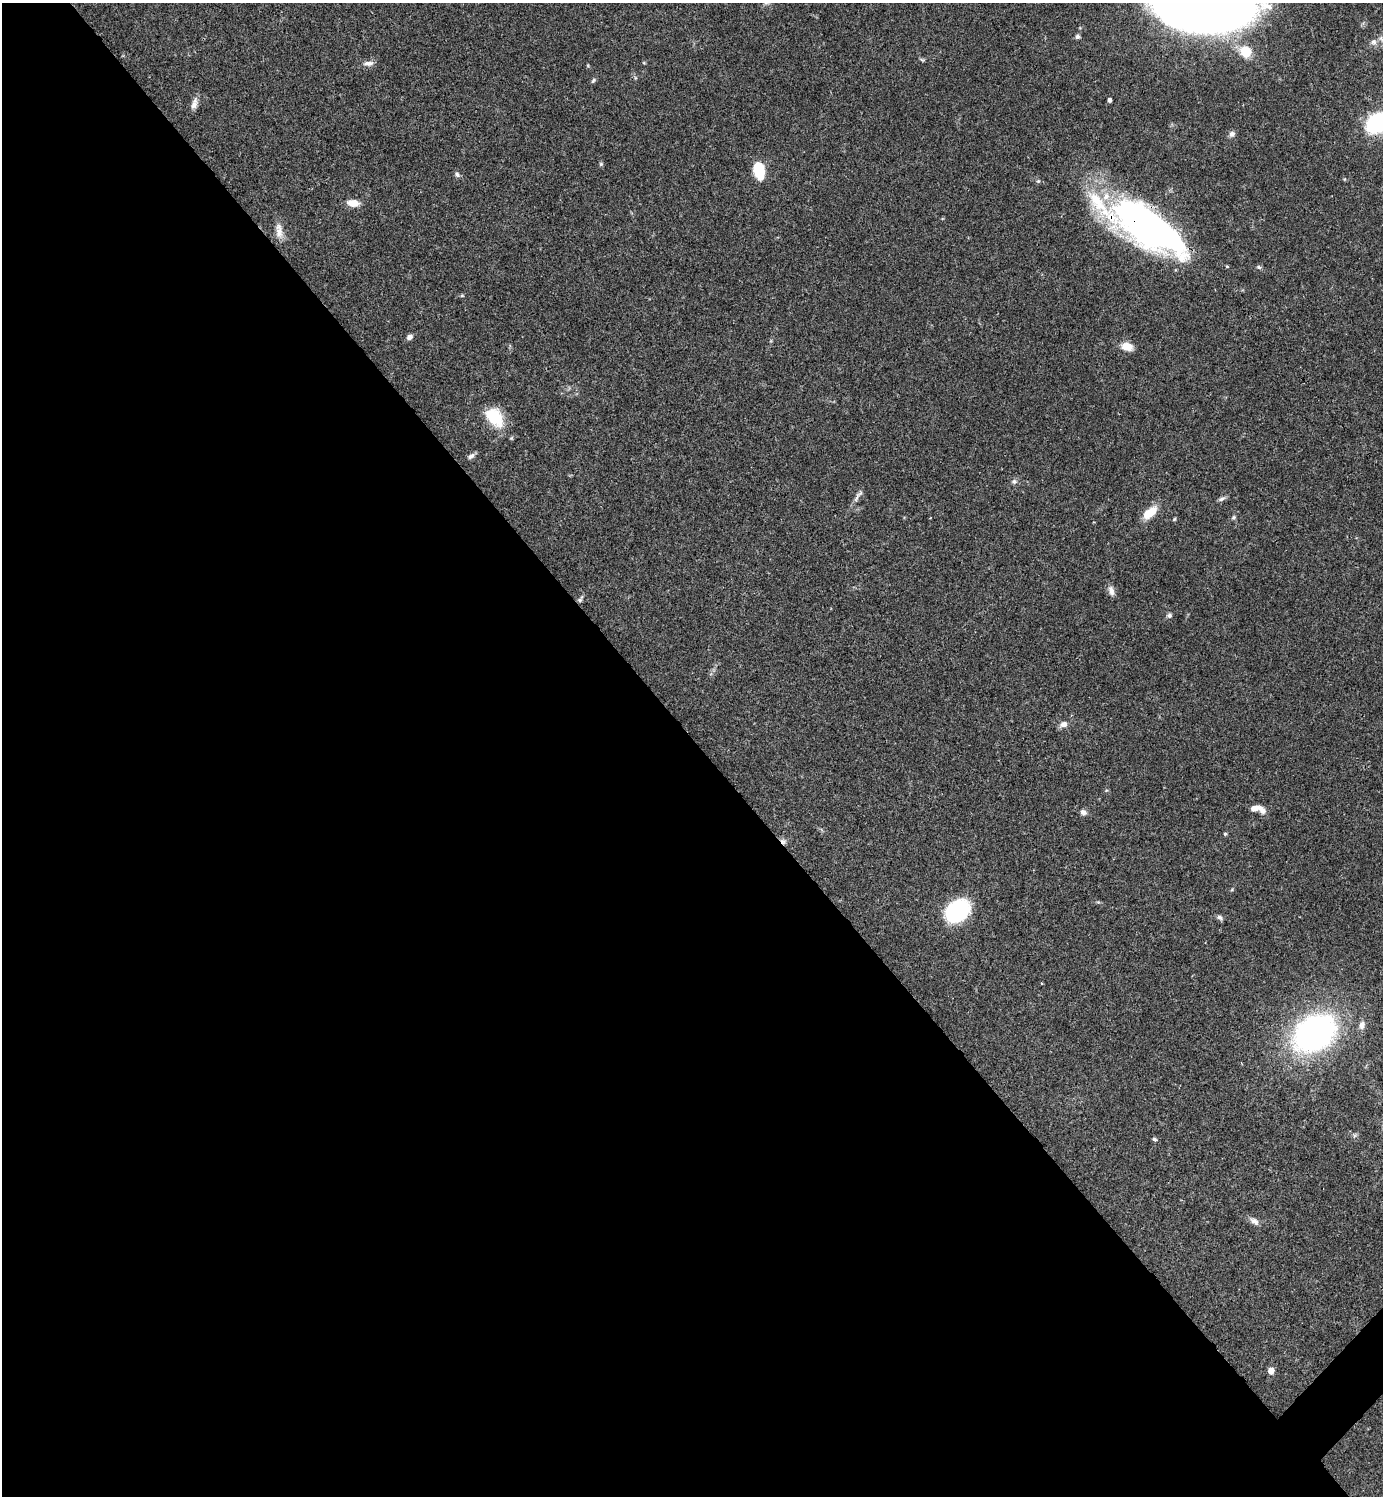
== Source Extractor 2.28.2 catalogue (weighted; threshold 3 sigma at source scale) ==
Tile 9 of 4 x 4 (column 1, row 3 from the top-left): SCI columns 299-1679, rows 1496-2989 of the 5981 x 5981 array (HDU 1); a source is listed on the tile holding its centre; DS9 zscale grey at full resolution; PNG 1385 x 1498 px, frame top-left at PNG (2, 3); no overlay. Shown black and unused: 51% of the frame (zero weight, under 3 of 4 exposures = <1% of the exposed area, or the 3 px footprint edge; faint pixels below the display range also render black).
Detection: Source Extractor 2.28.2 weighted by HDU 2 'WHT'; one run over the whole footprint, this tile lists its part. Background 0.0389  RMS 0.0027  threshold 0.0121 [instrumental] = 3 sigma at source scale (4.5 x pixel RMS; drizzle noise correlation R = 1.50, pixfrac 1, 0.05/0.05 arcsec/px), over >= 5 px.
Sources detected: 52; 2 inside a brighter object's white glare — not listed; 2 inside a brighter listed object's ellipse — not listed separately; the other 48 listed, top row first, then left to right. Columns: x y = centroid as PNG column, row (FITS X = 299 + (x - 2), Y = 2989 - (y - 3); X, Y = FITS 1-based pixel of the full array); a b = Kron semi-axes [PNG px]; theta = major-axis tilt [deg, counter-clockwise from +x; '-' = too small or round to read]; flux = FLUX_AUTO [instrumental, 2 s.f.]
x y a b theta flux
1200 5 64 32 -4 600
1077 36 6 6 - 0.59
1373 42 9 8 - 1.2
1245 51 16 14 -42 5.6
369 63 14 6 3 1.4
644 63 5 3 - 0.23
588 66 5 3 - 0.25
593 80 8 5 46 0.5
1109 100 4 4 - 0.94
194 103 16 7 73 1.7
1377 123 16 12 42 35
1232 134 8 7 - 1
601 164 5 5 - 0.41
759 170 15 10 -78 9.3
457 174 8 6 -54 0.74
1345 179 5 3 - 0.23
353 203 12 7 -6 3.6
1103 208 171 32 -38 42
1144 224 68 21 -48 60
279 231 23 9 -82 2.7
1259 267 7 5 -27 0.51
462 296 6 4 1 0.32
409 337 6 5 - 1.2
1127 347 12 9 -17 3.4
495 417 26 17 -50 9.7
471 456 12 5 34 0.92
1014 481 9 7 1 0.81
858 496 22 5 55 1.4
1222 499 11 5 27 0.76
1150 512 21 10 42 4.6
1233 517 7 5 22 0.46
1174 519 5 4 - 0.3
1111 591 13 7 -77 1.4
580 600 7 5 23 0.57
1169 615 7 6 - 0.66
1064 724 10 7 16 1.5
1255 808 10 5 11 2
1083 812 8 7 - 1.1
1225 834 5 4 - 0.36
783 841 8 7 - 0.96
957 911 18 14 37 34
1219 917 9 6 -29 0.72
1042 984 4 2 - 0.22
1362 1025 9 7 79 1.6
1314 1033 33 25 32 110
1154 1139 6 4 -31 0.46
1254 1221 14 7 -39 1.4
1271 1371 6 6 - 2.3
Overlapping masked pixels (flux is a lower limit): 4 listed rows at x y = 1103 208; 1144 224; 495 417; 783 841
Isophote crosses this tile's border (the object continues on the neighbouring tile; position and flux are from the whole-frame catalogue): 2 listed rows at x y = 1200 5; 1377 123